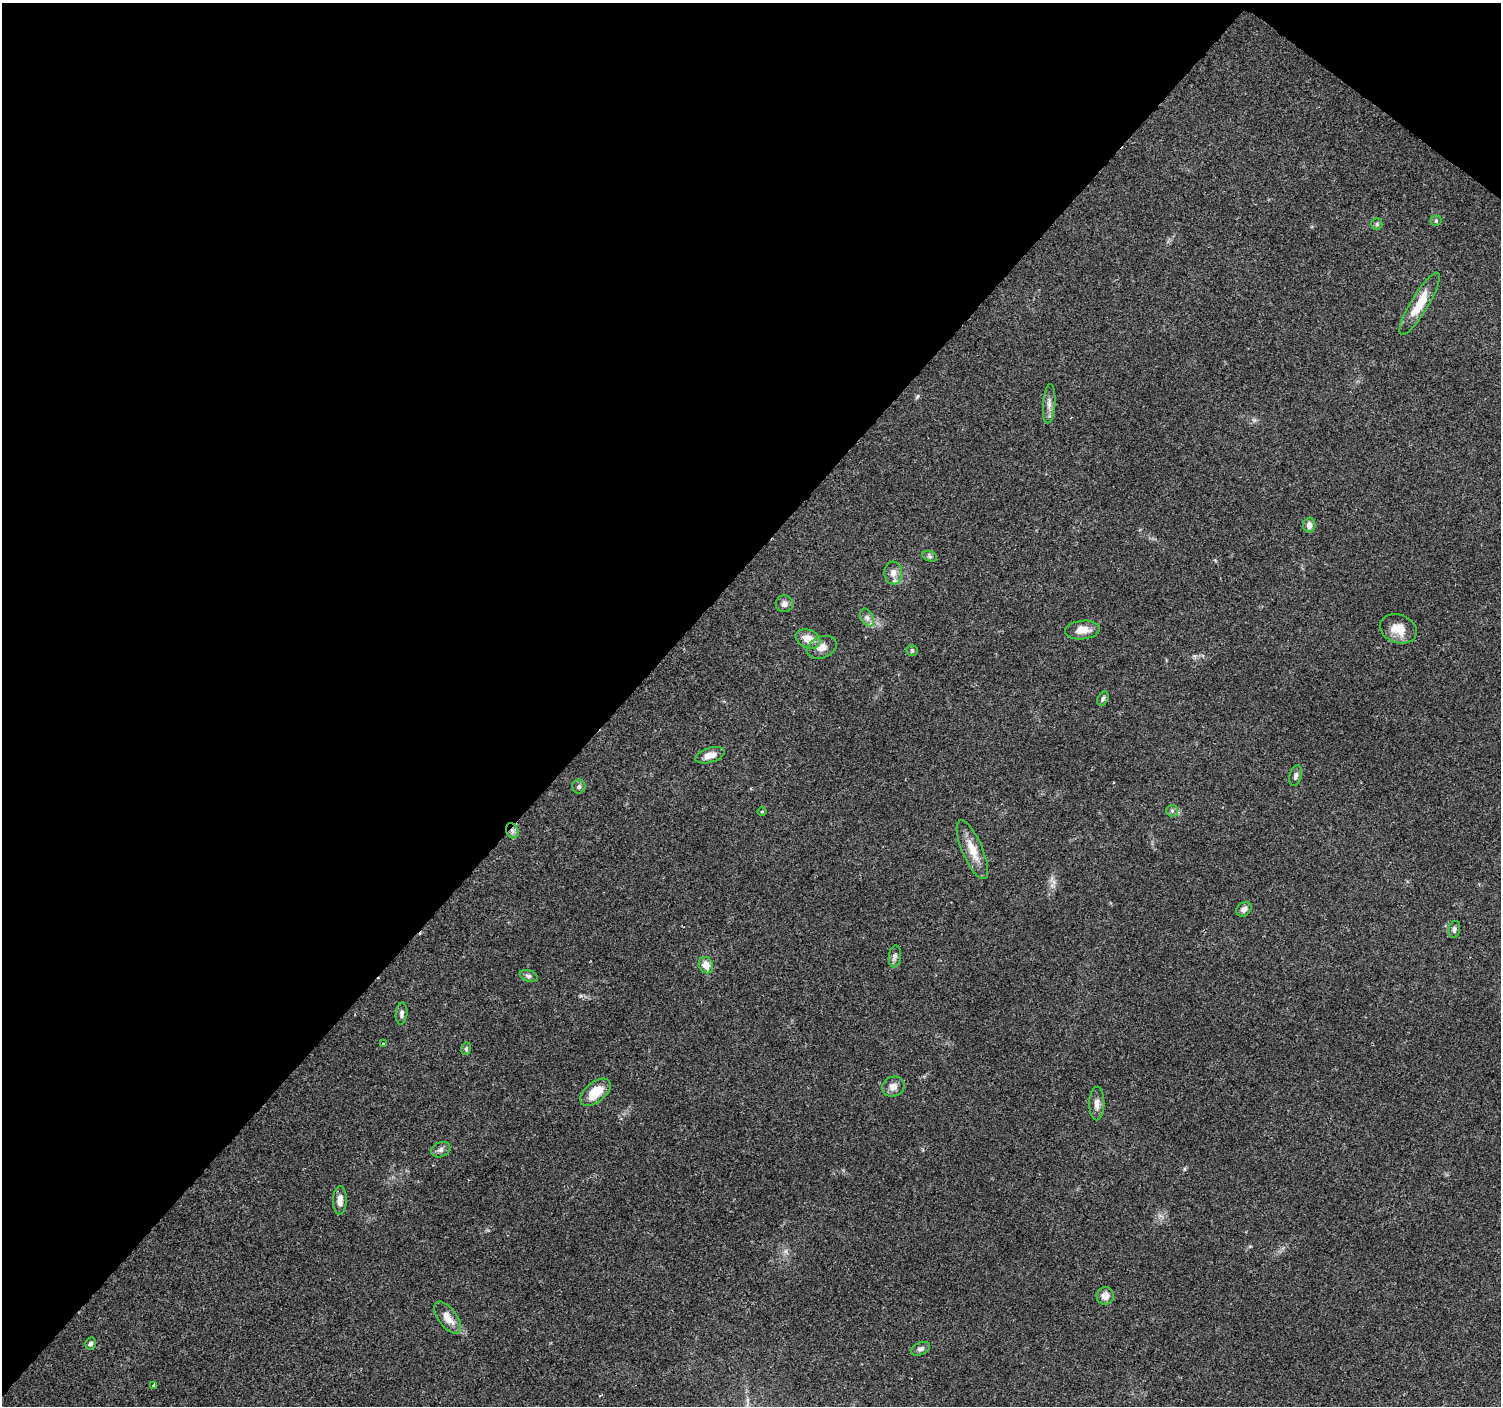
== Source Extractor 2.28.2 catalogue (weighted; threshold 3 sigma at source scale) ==
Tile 2 of 4 x 4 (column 2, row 1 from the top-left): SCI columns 1500-2998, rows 4384-5787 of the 6003 x 6027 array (HDU 1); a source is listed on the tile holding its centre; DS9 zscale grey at full resolution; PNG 1503 x 1408 px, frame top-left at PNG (2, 3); each listed source drawn as its Kron ellipse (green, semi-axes under 4 px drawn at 4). Shown black and unused: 43% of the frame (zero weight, under 2 of 3 exposures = <1% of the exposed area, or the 3 px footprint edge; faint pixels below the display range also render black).
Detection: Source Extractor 2.28.2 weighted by HDU 2 'WHT'; one run over the whole footprint, this tile lists its part. Background 0.0974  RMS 0.0081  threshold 0.0364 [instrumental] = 3 sigma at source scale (4.5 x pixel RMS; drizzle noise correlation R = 1.50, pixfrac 1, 0.0396/0.0396 arcsec/px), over >= 5 px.
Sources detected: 42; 1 cosmic-ray / hot-pixel residue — neither listed nor drawn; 1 inside a brighter listed object's ellipse — not listed separately; the other 40 listed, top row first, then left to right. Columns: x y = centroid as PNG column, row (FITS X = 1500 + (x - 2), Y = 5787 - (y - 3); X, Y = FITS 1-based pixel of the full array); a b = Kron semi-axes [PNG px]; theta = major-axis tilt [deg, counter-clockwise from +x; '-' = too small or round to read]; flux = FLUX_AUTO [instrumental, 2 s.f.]
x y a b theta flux
1436 221 5 5 - 1.1
1377 224 6 5 - 1.5
1420 304 36 9 59 20
1049 404 20 6 85 4.8
1309 525 7 6 - 4.3
930 556 8 5 -20 1.6
893 573 11 9 -84 4.9
784 604 8 8 - 3.3
867 618 9 6 -64 3.2
1398 629 19 14 -21 12
1082 630 17 9 6 9.3
808 639 13 9 -23 10
822 647 15 10 23 6.7
912 650 5 5 - 1.2
1103 699 8 5 63 1.6
710 755 15 7 16 6.8
1296 776 10 6 75 2.7
579 786 7 6 - 2.1
1172 811 6 5 - 1.6
762 812 4 3 - 0.61
512 831 8 6 -69 3.1
972 850 32 10 -67 14
1244 909 8 6 42 3.8
1454 929 8 5 75 2.4
895 956 11 6 84 2.7
706 965 8 7 - 7.2
528 976 9 5 -17 2.1
402 1014 11 5 84 2.6
383 1043 4 3 - 1.9
466 1049 6 5 - 1.4
893 1087 11 10 - 5.3
595 1092 18 10 40 18
1097 1104 17 7 89 5.4
441 1150 10 7 23 3.1
340 1200 14 6 88 5.8
1105 1296 9 8 - 6.7
448 1318 18 9 -53 9.8
91 1344 6 5 - 2.4
921 1349 10 6 25 3
154 1386 4 3 - 5
Overlapping masked pixels (flux is a lower limit): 1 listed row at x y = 512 831